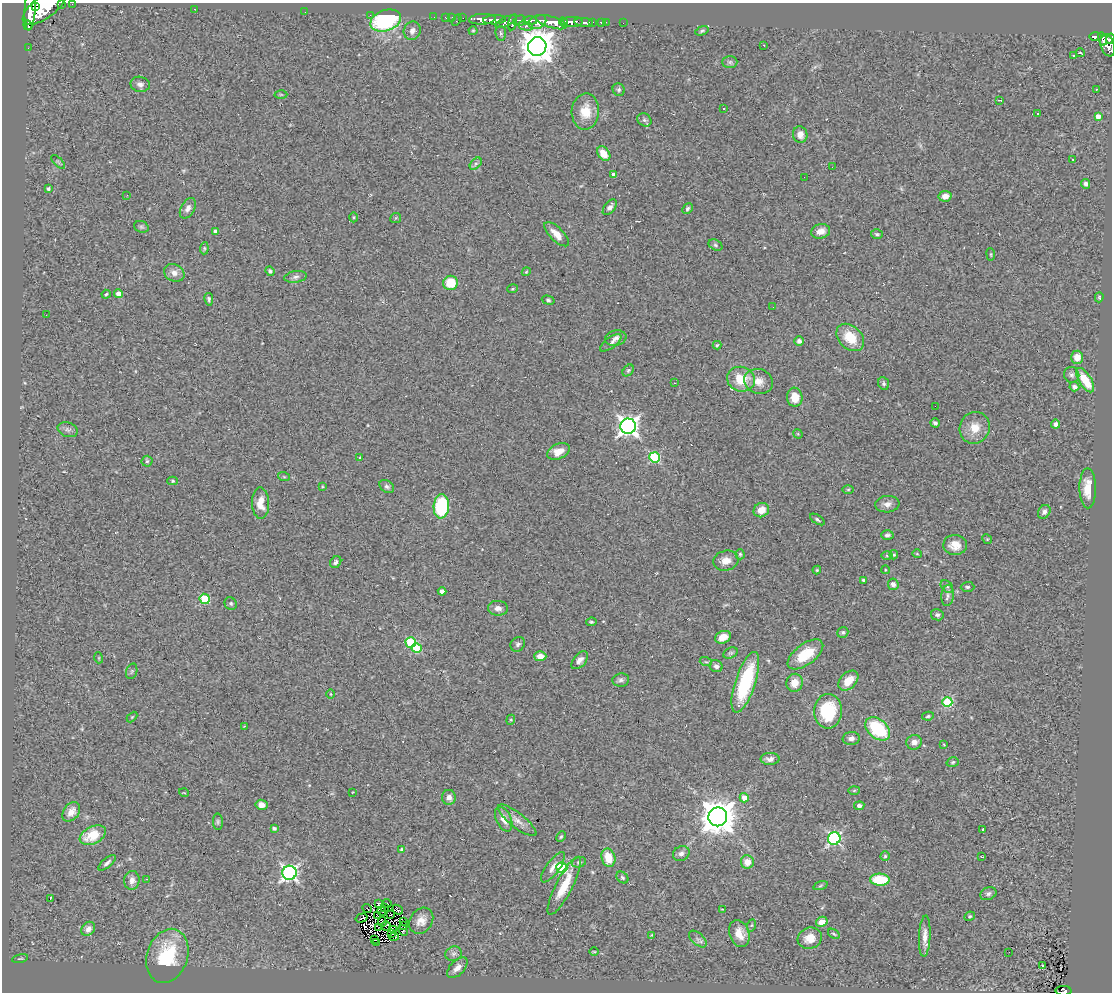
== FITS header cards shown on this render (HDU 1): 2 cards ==
NAXIS1  =                 1110
NAXIS2  =                  990

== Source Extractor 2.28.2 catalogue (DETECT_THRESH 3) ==
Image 1110 x 990 px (HDU 1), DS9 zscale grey, 1 PNG px = 1 image px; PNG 1114 x 994 px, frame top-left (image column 1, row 990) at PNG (2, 3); each listed source drawn as its Kron ellipse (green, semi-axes under 4 px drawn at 4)
Background 0.588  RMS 0.065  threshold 0.196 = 3 sigma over >= 5 px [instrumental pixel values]
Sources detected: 263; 4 with non-positive FLUX_AUTO (blend fragments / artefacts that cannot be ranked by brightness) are neither listed nor drawn; the other 259 listed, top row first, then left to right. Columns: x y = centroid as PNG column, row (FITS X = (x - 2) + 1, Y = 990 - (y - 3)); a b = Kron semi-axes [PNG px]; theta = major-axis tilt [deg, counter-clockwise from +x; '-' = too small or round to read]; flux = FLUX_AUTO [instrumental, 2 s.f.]
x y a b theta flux
61 4 3 3 - 58
72 4 2 2 - 9.2
35 6 2 2 - 250
44 7 25 11 36 4600
194 9 3 2 - 6.7
30 10 21 5 86 2400
305 12 2 2 - 5.9
370 15 2 2 - 66
434 17 2 2 - 7.2
446 17 3 3 - 35
452 17 2 2 - 9.6
463 18 2 2 - 9.1
482 19 13 5 3 990
386 20 16 10 19 470
457 20 6 2 56 49
495 20 11 4 3 1100
530 20 7 4 -4 310
520 21 6 5 - 470
506 22 11 4 24 430
513 22 8 3 77 490
537 22 9 6 26 820
551 22 16 5 -17 2000
564 22 5 3 - 440
572 22 11 5 1 980
584 22 9 3 -7 190
601 22 4 3 - 45
606 22 2 2 - 6.5
592 23 4 3 - 61
623 23 2 2 - 6
28 25 5 3 - 190
525 26 8 4 -11 310
412 31 9 8 - 22
473 31 4 4 - 4.7
702 31 7 3 19 6.7
501 33 7 5 -82 8.5
1096 36 6 3 -1 140
1102 39 7 3 -75 210
1110 39 5 3 - 180
764 45 3 2 - 3.8
1108 45 11 7 -70 570
537 47 9 9 - 9100
28 48 2 2 - 9.6
1080 53 4 3 - 11
1073 56 3 3 - 13
730 62 7 6 - 9.7
140 84 10 7 -11 18
1096 89 3 2 - 3.7
619 90 6 6 - 8.7
281 94 6 4 -1 5.7
1000 100 4 2 - 3.9
724 109 3 2 - 15
585 111 18 13 87 85
1037 113 3 3 - 11
1098 116 4 4 - 37
644 120 7 6 - 11
800 135 8 7 - 35
604 154 8 5 -52 63
1072 159 3 2 - 3.8
58 162 9 3 -45 6.4
476 164 7 4 45 10
832 167 3 2 - 3.4
614 174 4 3 - 18
804 177 2 2 - 4.7
1086 184 5 4 - 13
48 189 3 3 - 10
127 195 2 2 - 15
945 196 6 5 - 38
610 207 9 5 52 17
188 208 11 7 61 21
688 209 6 4 47 8.8
353 217 5 3 - 4.9
396 218 5 5 - 5.7
141 227 7 5 -20 9.3
216 231 4 3 - 20
821 231 10 7 15 32
556 234 16 6 -45 48
877 234 6 4 -16 7.4
715 245 7 5 -28 8.2
204 248 6 4 85 5.7
991 254 6 3 -82 4.8
270 271 5 4 - 8.7
526 272 4 3 - 4.1
174 273 10 8 -25 30
296 277 11 5 10 15
451 283 7 7 - 100
513 289 5 3 - 5
106 294 4 3 - 5.6
118 294 4 4 - 32
1099 297 5 4 - 4.6
209 299 6 4 -80 8.6
548 300 6 4 -15 7.2
773 307 2 2 - 3
46 315 2 2 - 3.6
850 337 16 11 -44 110
616 338 11 7 12 20
799 341 5 5 - 14
611 343 12 5 36 19
717 345 4 4 - 5.7
1077 357 7 6 - 48
628 370 7 4 49 7.3
1072 375 8 7 - 14
741 379 14 12 -18 110
1085 380 14 6 -57 120
758 381 15 12 -18 50
675 383 3 2 - 6.5
884 384 7 5 -67 9.5
1074 387 5 4 - 13
795 397 9 8 - 65
935 406 3 2 - 3.4
935 423 5 3 - 10
1055 424 4 4 - 20
628 426 8 7 - 2400
975 428 16 15 - 74
68 430 10 7 -19 15
798 434 5 4 - 4.4
558 451 12 7 25 47
654 457 5 5 - 420
360 458 4 3 - 5.1
147 461 5 5 - 8.2
284 477 6 3 -19 4.7
173 481 5 4 - 7.6
387 486 8 5 -34 12
322 487 4 3 - 4.9
1088 488 20 8 -89 75
848 490 6 4 1 5.3
260 503 16 8 -88 60
887 504 12 8 5 26
441 506 12 7 86 380
761 510 8 7 - 45
1044 512 7 5 56 16
817 519 8 3 -33 7.9
887 535 6 4 1 11
987 539 5 4 - 5.3
955 545 12 10 -1 55
740 554 5 4 - 6.5
917 554 4 3 - 3.6
894 555 5 4 - 5.1
887 556 5 3 - 4.2
726 561 13 10 15 40
336 562 6 5 - 13
817 570 4 4 - 4.7
885 570 4 3 - 3.7
864 580 3 3 - 9.8
893 584 6 5 - 17
947 586 7 5 -47 8.6
967 587 7 5 1 8.5
442 591 4 4 - 22
948 595 10 6 84 16
205 599 5 5 - 260
231 604 6 6 - 8.5
498 608 10 7 -5 25
937 615 6 5 - 11
591 622 5 4 - 6.4
843 632 6 5 - 7.6
723 637 8 6 24 44
411 642 5 5 - 270
518 644 8 6 44 13
417 648 5 5 - 170
731 653 8 5 25 8.6
805 654 21 10 36 130
540 656 6 5 - 38
99 658 5 3 - 4.2
580 660 10 6 50 22
706 662 6 3 -18 5.3
716 666 6 6 - 17
132 671 8 5 72 8.1
621 680 8 6 8 13
848 681 11 8 44 61
745 682 32 10 72 300
795 683 9 8 - 51
331 694 5 3 - 3.5
947 702 5 5 - 310
828 711 17 14 86 230
928 716 6 4 12 6.9
132 717 6 4 45 4.8
511 720 5 4 - 5.7
245 726 4 3 - 4.2
878 729 14 9 -40 270
851 738 8 6 5 20
914 742 8 7 - 25
944 744 3 2 - 3.7
770 759 9 6 0 20
953 762 6 4 17 7
854 790 6 4 2 4.9
353 792 3 2 - 2.8
184 793 5 3 - 3.2
449 797 7 7 - 26
744 798 5 4 - 47
261 805 6 5 - 34
859 806 5 4 - 14
71 812 11 7 52 36
718 817 9 9 - 9900
504 819 13 7 -65 40
517 820 24 7 -38 40
218 822 8 5 -88 8.5
274 828 4 3 - 13
983 830 3 3 - 10
93 835 14 8 26 110
561 837 5 3 - 5.9
834 838 6 6 - 730
402 850 4 4 - 9.3
681 853 8 7 - 17
885 856 4 4 - 5.6
982 857 3 2 - 2.2
608 858 9 7 -76 93
579 862 7 5 17 8.4
747 862 7 6 - 49
107 863 10 4 41 13
553 867 18 6 53 30
562 868 5 5 - 360
289 873 7 7 - 1300
622 878 7 5 -45 7.9
147 879 3 3 - 3.7
132 880 9 7 83 28
880 880 10 6 -2 160
564 886 32 8 63 110
820 886 7 3 19 6.2
988 894 8 6 24 13
50 899 3 2 - 27
379 903 4 3 - 16
387 903 4 2 - 10
385 907 3 2 - 6.1
367 908 4 2 - 4.8
722 909 4 2 - 3.3
398 910 5 3 - 4.5
381 911 4 2 - 3.9
377 915 2 2 - 3.6
391 915 2 2 - 7.7
970 916 5 4 - 6.3
362 918 6 2 16 11
404 921 3 2 - 4.8
421 921 14 11 54 40
382 922 5 3 - 0.61
822 922 6 5 - 41
404 925 2 2 - 4.7
752 925 6 4 70 6
386 926 5 2 - 2.6
379 928 3 2 - 2.6
88 929 8 6 50 24
393 930 3 2 - 1.6
403 930 6 4 -61 21
392 933 3 2 - 3.5
739 934 14 10 -70 57
834 934 6 3 -35 5.5
651 935 4 2 - 3.1
925 936 20 6 87 38
394 937 5 2 - 5
810 938 12 10 17 56
375 939 2 2 - 1.1
698 939 11 6 -42 16
377 942 3 2 - 2.1
594 952 5 3 - 3.4
1009 952 2 2 - 8.7
454 954 8 7 - 15
167 956 28 20 72 300
20 959 8 3 11 4.8
1043 965 3 3 - 34
457 968 13 7 45 26
1063 991 8 5 -3 140
At the frame edge (FLAGS 8, measured only in part): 6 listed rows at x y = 61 4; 72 4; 44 7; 30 10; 1110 39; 1063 991
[4 non-positive-flux detections neither listed nor drawn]